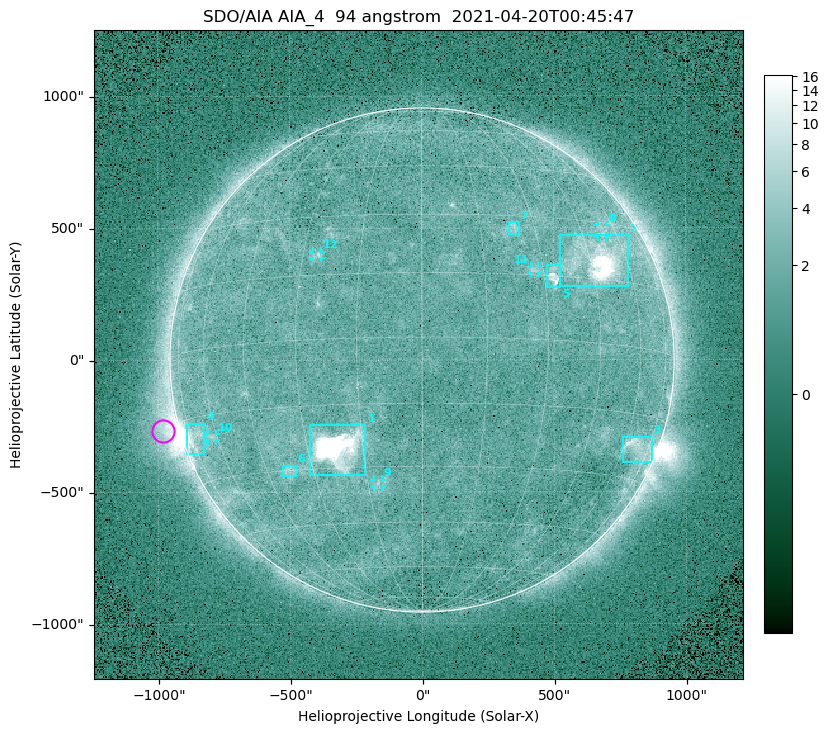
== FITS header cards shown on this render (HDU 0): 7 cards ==
TELESCOP= 'SDO/AIA '
INSTRUME= 'AIA_4   '
WAVELNTH=                   94
WAVEUNIT= 'angstrom'
DATE-OBS= '2021-04-20T00:45:47.12'
CTYPE1  = 'HPLN-TAN'
CTYPE2  = 'HPLT-TAN'

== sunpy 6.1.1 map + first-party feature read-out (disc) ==
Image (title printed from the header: SDO/AIA AIA_4  94 angstrom  2021-04-20T00:45:47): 512 x 512 px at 4.8 arcsec/px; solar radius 955 arcsec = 199 px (full disc in frame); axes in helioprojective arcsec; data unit not stated in the header (colour bar unlabelled)
Orientation: roll -0.138 deg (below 1 deg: not rotated)
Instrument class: DISC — disc imager (sunpy class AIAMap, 94 A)
Bright regions (active regions / flare kernels): reference = the median radial profile (limb darkening/brightening removed); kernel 5 px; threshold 5 sigma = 2.38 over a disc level ~1.7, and >= 1.15x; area >= 9 px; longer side >= 5 px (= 24 arcsec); searched inside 0.97 R_sun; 12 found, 12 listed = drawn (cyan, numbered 1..; 5 of them under ~33 arcsec drawn as corner ticks so the feature stays visible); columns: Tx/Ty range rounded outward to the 10 arcsec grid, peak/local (2 s.f.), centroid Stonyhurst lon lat
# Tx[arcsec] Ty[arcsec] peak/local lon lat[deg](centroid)
1 -430..-210 -440..-240 257 -22 -25
2 520..780 280..470 25 +48 +20
3 760..870 -390..-290 4.7 +67 -22
4 -900..-820 -360..-240 7.3 -72 -19
5 470..530 270..360 5.9 +33 +15
6 -530..-480 -440..-400 3 -37 -30
7 330..370 470..520 3.1 +24 +27
8 670..700 460..510 2.6 +54 +28
9 -180..-150 -480..-450 2.9 -12 -34
10 -810..-780 -300..-280 2.7 -63 -20
11 410..440 330..360 2.8 +28 +16
12 -410..-380 390..410 2.9 -26 +20
Off-limb structures (1.02-1.3 R_sun): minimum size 50 px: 7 found; the strongest spans PA ~90..115 deg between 1.02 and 1.2 R_sun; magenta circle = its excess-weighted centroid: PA ~105 deg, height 1.06 R_sun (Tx ~-980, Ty ~-270 arcsec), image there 4.6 x the reference